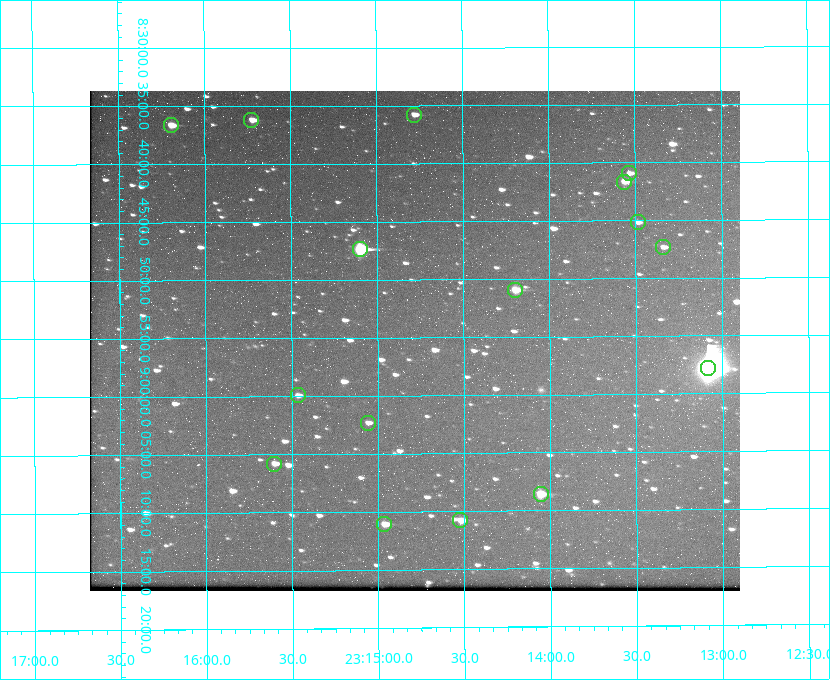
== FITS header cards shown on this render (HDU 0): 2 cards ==
NAXIS1  =                  650 / Width of table row in bytes
NAXIS2  =                  500 / Number of rows in table

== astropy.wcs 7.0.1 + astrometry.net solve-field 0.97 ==
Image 650 x 500 px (HDU 0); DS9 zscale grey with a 90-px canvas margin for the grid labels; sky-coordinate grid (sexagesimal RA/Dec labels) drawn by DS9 from the SOLVED WCS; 16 Tycho-2 reference stars matched to detected sources circled (green)
Header WCS: none
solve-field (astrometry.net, Tycho-2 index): SOLVED blind (the file carries no WCS)
Solved WCS: RA---TAN-SIP/DEC--TAN-SIP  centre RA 23:14:47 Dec +08:55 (348.70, +8.92 deg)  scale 5.17 arcsec/px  FOV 56.0' x 43.1'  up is -180 deg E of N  parity flipped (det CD > 0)
(file carries no celestial WCS; the grid is the blind solution)
Tycho-2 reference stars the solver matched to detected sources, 16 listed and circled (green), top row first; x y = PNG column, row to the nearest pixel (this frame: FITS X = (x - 90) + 1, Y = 500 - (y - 91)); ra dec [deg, ICRS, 3 dp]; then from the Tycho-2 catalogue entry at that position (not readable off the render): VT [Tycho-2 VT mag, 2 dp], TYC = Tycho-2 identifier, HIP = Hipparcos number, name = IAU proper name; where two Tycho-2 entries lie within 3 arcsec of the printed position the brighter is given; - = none
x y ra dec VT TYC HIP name
414 115 348.695 +8.597 11.30 1161-1571-1 - -
251 120 348.931 +8.603 11.18 1161-1110-1 - -
171 125 349.048 +8.610 11.72 1161-1223-1 - -
629 173 348.383 +8.682 11.92 1161-890-1 - -
624 182 348.391 +8.694 11.47 1161-728-1 - -
638 222 348.371 +8.753 12.36 1161-1249-1 - -
663 247 348.335 +8.788 11.88 1161-938-1 - -
360 249 348.775 +8.789 8.97 1161-884-1 114784 -
515 290 348.550 +8.849 10.80 1161-574-1 - -
708 368 348.271 +8.963 6.92 1161-1161-1 114608 -
298 395 348.866 +8.999 11.82 1161-694-1 - -
368 423 348.765 +9.039 11.87 1161-1547-1 - -
274 464 348.901 +9.097 11.97 1161-534-1 - -
541 494 348.514 +9.143 10.38 1161-1071-1 - -
460 520 348.631 +9.180 11.26 1161-1559-1 - -
384 524 348.741 +9.184 11.62 1161-452-1 - -